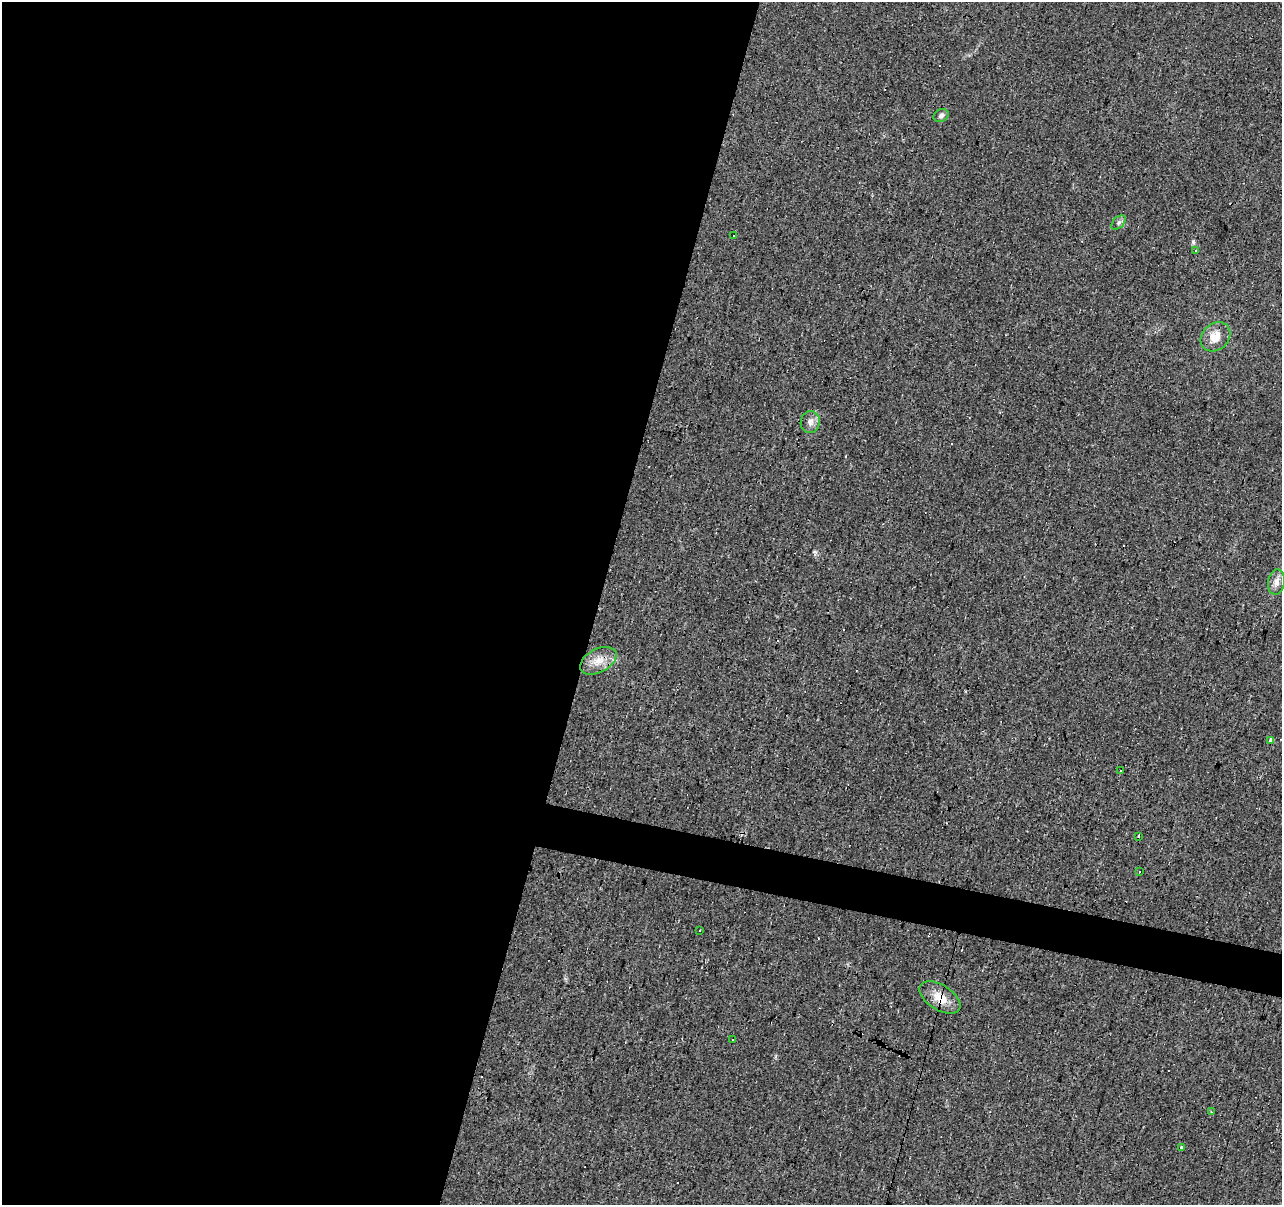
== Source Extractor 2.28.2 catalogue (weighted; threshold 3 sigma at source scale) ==
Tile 5 of 4 x 4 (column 1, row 2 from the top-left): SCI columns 5-1284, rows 2685-3887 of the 5124 x 5307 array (HDU 1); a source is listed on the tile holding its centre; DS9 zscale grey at full resolution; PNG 1284 x 1207 px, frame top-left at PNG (2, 2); each listed source drawn as its Kron ellipse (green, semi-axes under 4 px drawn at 4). Shown black and unused: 49% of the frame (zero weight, under 2 of 3 exposures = <1% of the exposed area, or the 3 px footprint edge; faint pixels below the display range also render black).
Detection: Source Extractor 2.28.2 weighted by HDU 2 'WHT'; one run over the whole footprint, this tile lists its part. Background 0.0329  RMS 0.0062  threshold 0.0278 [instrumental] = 3 sigma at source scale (4.5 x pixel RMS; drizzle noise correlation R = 1.50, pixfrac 1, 0.0396/0.0396 arcsec/px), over >= 5 px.
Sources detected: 24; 7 cosmic-ray / hot-pixel residue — neither listed nor drawn; the other 17 listed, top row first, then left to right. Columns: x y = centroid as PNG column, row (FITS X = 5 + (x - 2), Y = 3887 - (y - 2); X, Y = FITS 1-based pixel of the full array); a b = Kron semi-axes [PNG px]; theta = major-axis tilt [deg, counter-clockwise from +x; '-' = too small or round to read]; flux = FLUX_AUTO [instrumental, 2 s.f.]
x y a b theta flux
941 116 8 6 25 1.7
1118 223 9 5 45 1.8
734 236 3 3 - 2.4
1195 250 3 3 - 1.2
1215 337 16 13 43 7.8
810 422 11 9 80 3.5
1276 582 12 8 81 4.1
598 661 20 11 27 8.1
1271 740 4 3 - 13
1121 770 3 3 - 1.6
1138 836 3 3 - 2.1
1139 871 3 2 - 0.87
700 930 3 2 - 0.96
940 997 23 12 -33 10
732 1039 3 3 - 1.2
1212 1112 3 3 - 0.5
1181 1148 3 3 - 4.8
Overlapping masked pixels (flux is a lower limit): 1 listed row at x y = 940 997
Unlisted compact peaks at least as high as the median listed source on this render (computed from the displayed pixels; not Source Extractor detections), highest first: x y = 815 552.